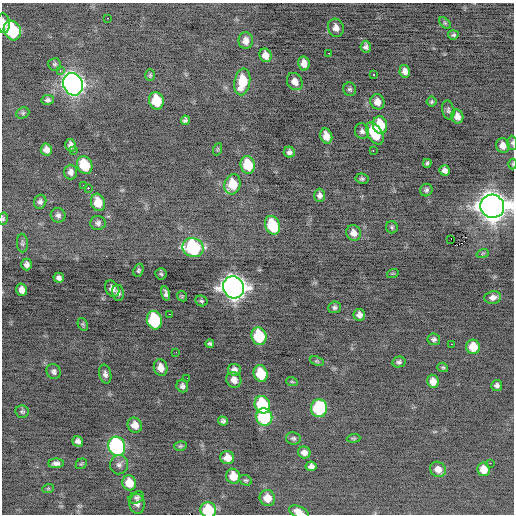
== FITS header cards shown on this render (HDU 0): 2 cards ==
NAXIS1  =                  512 / Axis length
NAXIS2  =                  512 / Axis length

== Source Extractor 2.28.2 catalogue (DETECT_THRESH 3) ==
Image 512 x 512 px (HDU 0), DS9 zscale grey, 1 PNG px = 1 image px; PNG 516 x 516 px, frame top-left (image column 1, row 512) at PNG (2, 3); each listed source drawn as its Kron ellipse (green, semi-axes under 4 px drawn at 4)
Background -0.544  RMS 0.83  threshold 2.5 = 3 sigma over >= 5 px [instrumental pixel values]
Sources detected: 132; all 132 listed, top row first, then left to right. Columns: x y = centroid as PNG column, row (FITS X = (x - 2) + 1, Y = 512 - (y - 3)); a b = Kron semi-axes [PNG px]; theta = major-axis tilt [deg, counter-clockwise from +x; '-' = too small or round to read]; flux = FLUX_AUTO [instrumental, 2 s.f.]
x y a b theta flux
107 18 3 2 - 120
4 23 10 6 -83 460
445 23 7 4 -45 84
336 28 9 7 -75 340
12 31 10 8 -63 4000
453 35 5 4 - 100
246 41 8 7 - 350
366 47 6 5 - 170
329 53 3 2 - 380
265 55 7 6 - 440
304 63 7 5 -79 430
54 64 6 6 - 110
60 70 3 3 - 94
405 71 6 5 - 280
150 75 6 5 - 80
373 75 3 3 - 380
242 82 13 7 79 1400
295 82 9 7 -58 430
73 84 11 9 -67 33000
350 89 7 6 - 130
48 100 6 5 - 150
156 101 9 7 -78 1700
377 102 8 7 - 410
432 102 5 5 - 83
448 110 10 6 -79 140
23 113 7 5 22 110
457 116 7 6 - 360
185 120 5 4 - 130
380 125 9 7 -80 1700
362 131 8 7 - 190
375 133 12 7 -58 1800
326 136 8 6 -72 580
512 143 7 5 -87 120
71 145 6 5 - 220
503 146 7 6 - 400
218 149 6 4 71 69
46 150 6 5 - 330
373 150 3 2 - 450
73 151 3 2 - 63
289 152 5 5 - 180
427 163 4 4 - 100
512 164 5 3 - 48
85 165 9 7 -64 1900
248 165 9 7 -74 1700
445 170 5 5 - 240
71 172 7 6 - 240
362 179 6 5 - 120
232 184 10 8 74 1300
83 185 3 2 - 96
88 188 2 2 - 760
426 190 6 6 - 140
320 195 7 5 89 210
40 202 7 6 - 170
98 202 9 7 -75 890
492 206 12 11 - 81000
58 215 7 7 - 180
3 219 6 4 77 87
98 223 8 7 - 170
272 225 10 7 -68 2600
392 227 6 6 - 100
353 233 8 7 - 420
451 239 2 2 - 290
22 243 9 5 -86 130
193 248 11 9 -21 6800
483 253 6 4 20 72
27 264 6 5 - 200
138 270 7 5 69 120
393 273 6 3 19 57
161 274 5 5 - 97
59 278 5 5 - 180
233 287 11 10 - 62000
112 289 9 6 -58 280
22 290 6 5 - 290
118 293 8 5 -82 190
166 293 7 4 -78 180
182 296 6 4 -45 73
493 297 8 6 8 270
201 301 6 5 - 100
334 307 6 6 - 130
170 314 2 2 - 140
359 315 6 5 - 260
154 320 9 7 -75 4300
83 324 6 4 -66 93
259 336 9 7 -74 2900
434 339 6 5 - 150
210 344 4 3 - 88
451 344 2 2 - 220
473 347 7 7 - 950
176 352 2 2 - 27
317 361 7 4 -24 87
399 362 7 5 13 130
443 367 5 4 - 82
161 368 8 6 -78 460
234 370 6 5 - 250
54 372 8 7 - 180
105 374 9 6 -77 220
261 374 8 7 - 1800
187 378 2 2 - 26
234 380 8 7 - 380
433 381 6 5 - 430
292 382 6 3 -19 62
497 385 5 5 - 170
182 386 6 5 - 180
262 405 9 7 -66 3300
319 408 9 8 - 4600
22 411 7 6 - 110
264 417 9 8 - 4500
223 421 5 4 - 140
135 425 8 7 - 470
293 438 7 6 - 130
354 438 7 4 5 76
78 441 5 5 - 190
117 446 10 8 -72 10000
180 446 6 4 16 88
304 453 6 6 - 300
227 458 7 6 - 560
56 463 8 4 1 210
490 463 2 2 - 420
81 464 6 4 42 72
119 465 9 9 - 230
311 466 5 5 - 230
438 469 8 7 - 500
484 469 7 6 - 750
233 476 7 7 - 790
245 480 6 5 - 96
129 483 8 7 - 830
48 489 6 4 19 55
136 497 8 5 24 150
267 498 8 7 - 680
137 504 10 7 -85 260
208 510 8 7 - 2200
299 512 10 5 -24 500
At the frame edge (FLAGS 8, measured only in part): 7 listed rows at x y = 4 23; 512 143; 512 164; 492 206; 3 219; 208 510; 299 512